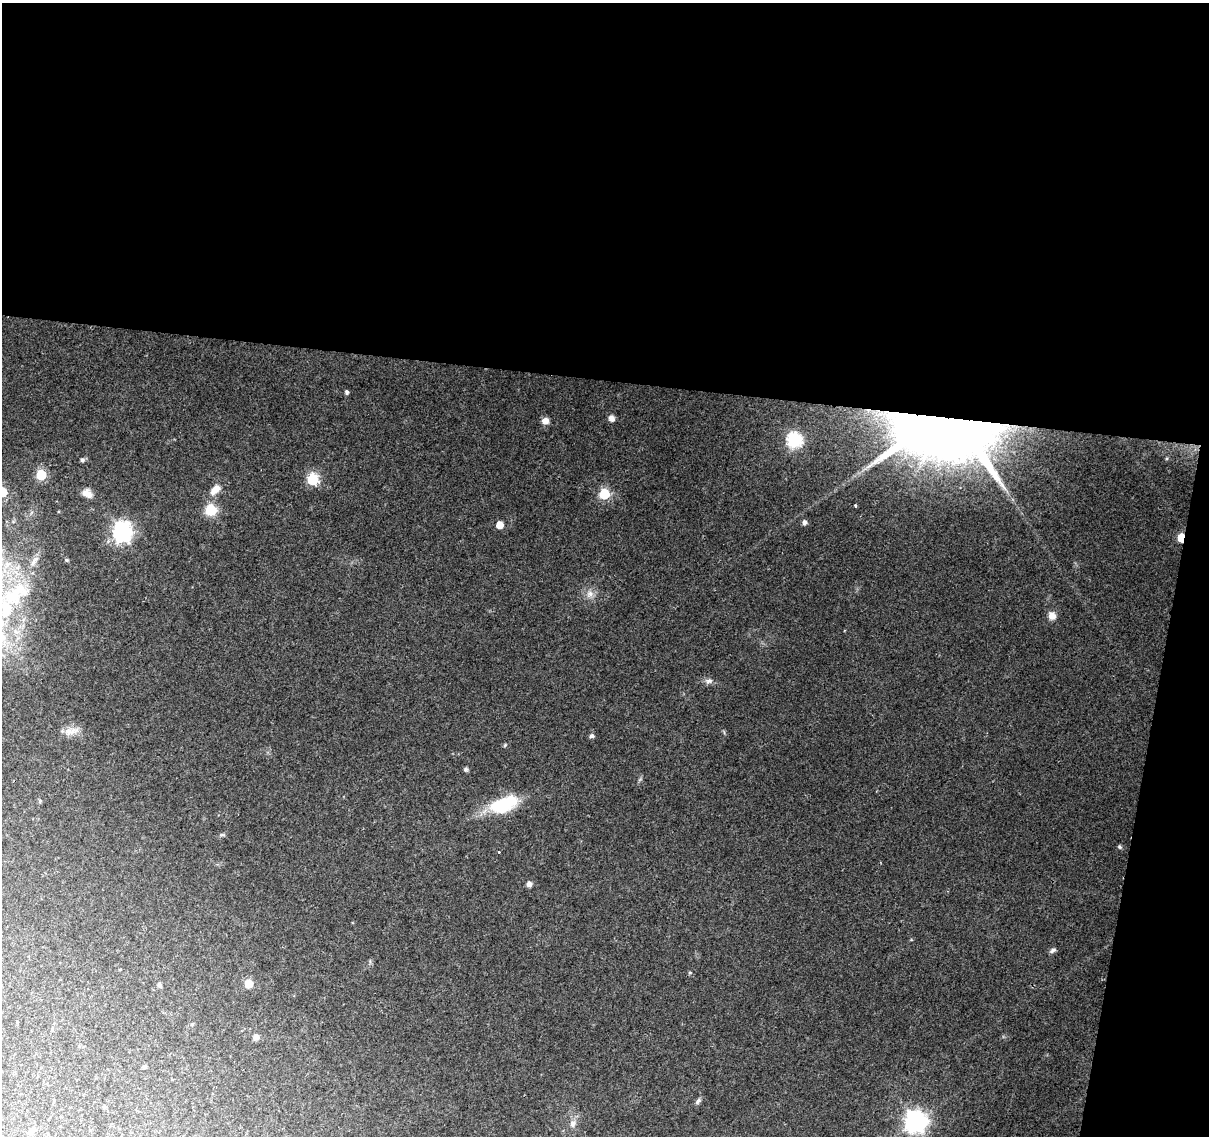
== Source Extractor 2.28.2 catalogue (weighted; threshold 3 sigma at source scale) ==
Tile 4 of 4 x 4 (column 4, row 1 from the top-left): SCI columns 3622-4828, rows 3629-4762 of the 4835 x 5046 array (HDU 1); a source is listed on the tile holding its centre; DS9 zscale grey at full resolution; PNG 1211 x 1138 px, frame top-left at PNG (2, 3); no overlay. Shown black and unused: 37% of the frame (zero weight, under 2 of 3 exposures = <1% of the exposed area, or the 3 px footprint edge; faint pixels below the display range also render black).
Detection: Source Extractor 2.28.2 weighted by HDU 2 'WHT'; one run over the whole footprint, this tile lists its part. Background 0.138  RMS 0.0098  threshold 0.0441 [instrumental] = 3 sigma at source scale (4.5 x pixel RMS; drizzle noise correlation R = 1.50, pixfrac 1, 0.0396/0.0396 arcsec/px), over >= 5 px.
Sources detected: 44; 3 inside a brighter object's white glare — not listed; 1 inside a brighter listed object's ellipse — not listed separately; the other 40 listed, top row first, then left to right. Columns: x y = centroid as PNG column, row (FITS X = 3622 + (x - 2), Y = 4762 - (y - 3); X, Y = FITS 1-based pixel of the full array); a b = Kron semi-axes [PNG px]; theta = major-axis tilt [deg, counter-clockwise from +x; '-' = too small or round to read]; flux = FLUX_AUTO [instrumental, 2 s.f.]
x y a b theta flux
347 392 5 4 - 1.9
611 418 6 5 - 5.3
545 421 8 7 - 5.2
947 422 77 49 -20 1500
794 440 7 6 - 160
82 460 6 5 - 1.8
41 475 6 5 - 51
313 479 6 6 - 77
215 490 14 8 48 9.7
2 492 6 5 - 27
87 493 12 7 -31 7.4
604 494 6 6 - 65
855 505 3 3 - 1.4
211 510 6 6 - 84
804 522 7 6 - 2.3
499 525 5 5 - 12
122 532 8 7 - 400
1181 538 6 4 81 28
590 594 9 7 -75 4.5
14 595 30 25 35 57
1052 616 9 8 - 6.3
709 681 9 6 3 3.2
70 731 19 8 8 7.8
592 736 5 5 - 2.5
466 769 6 5 - 1.5
40 801 5 5 - 1.2
504 804 33 16 22 46
1120 847 5 5 - 1.4
499 852 3 2 - 1.3
529 884 6 5 - 3.5
1052 950 8 5 41 2.4
249 984 5 5 - 20
159 985 7 5 -60 2.2
256 1037 7 6 - 3.7
145 1066 6 4 -90 1.3
698 1101 8 5 49 2.2
104 1107 5 4 - 1.3
915 1122 8 8 - 630
573 1124 9 7 76 4.2
33 1130 8 6 17 3
Overlapping masked pixels (flux is a lower limit): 2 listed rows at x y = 947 422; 1181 538
Isophote crosses this tile's border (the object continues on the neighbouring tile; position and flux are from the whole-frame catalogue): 1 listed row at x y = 2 492